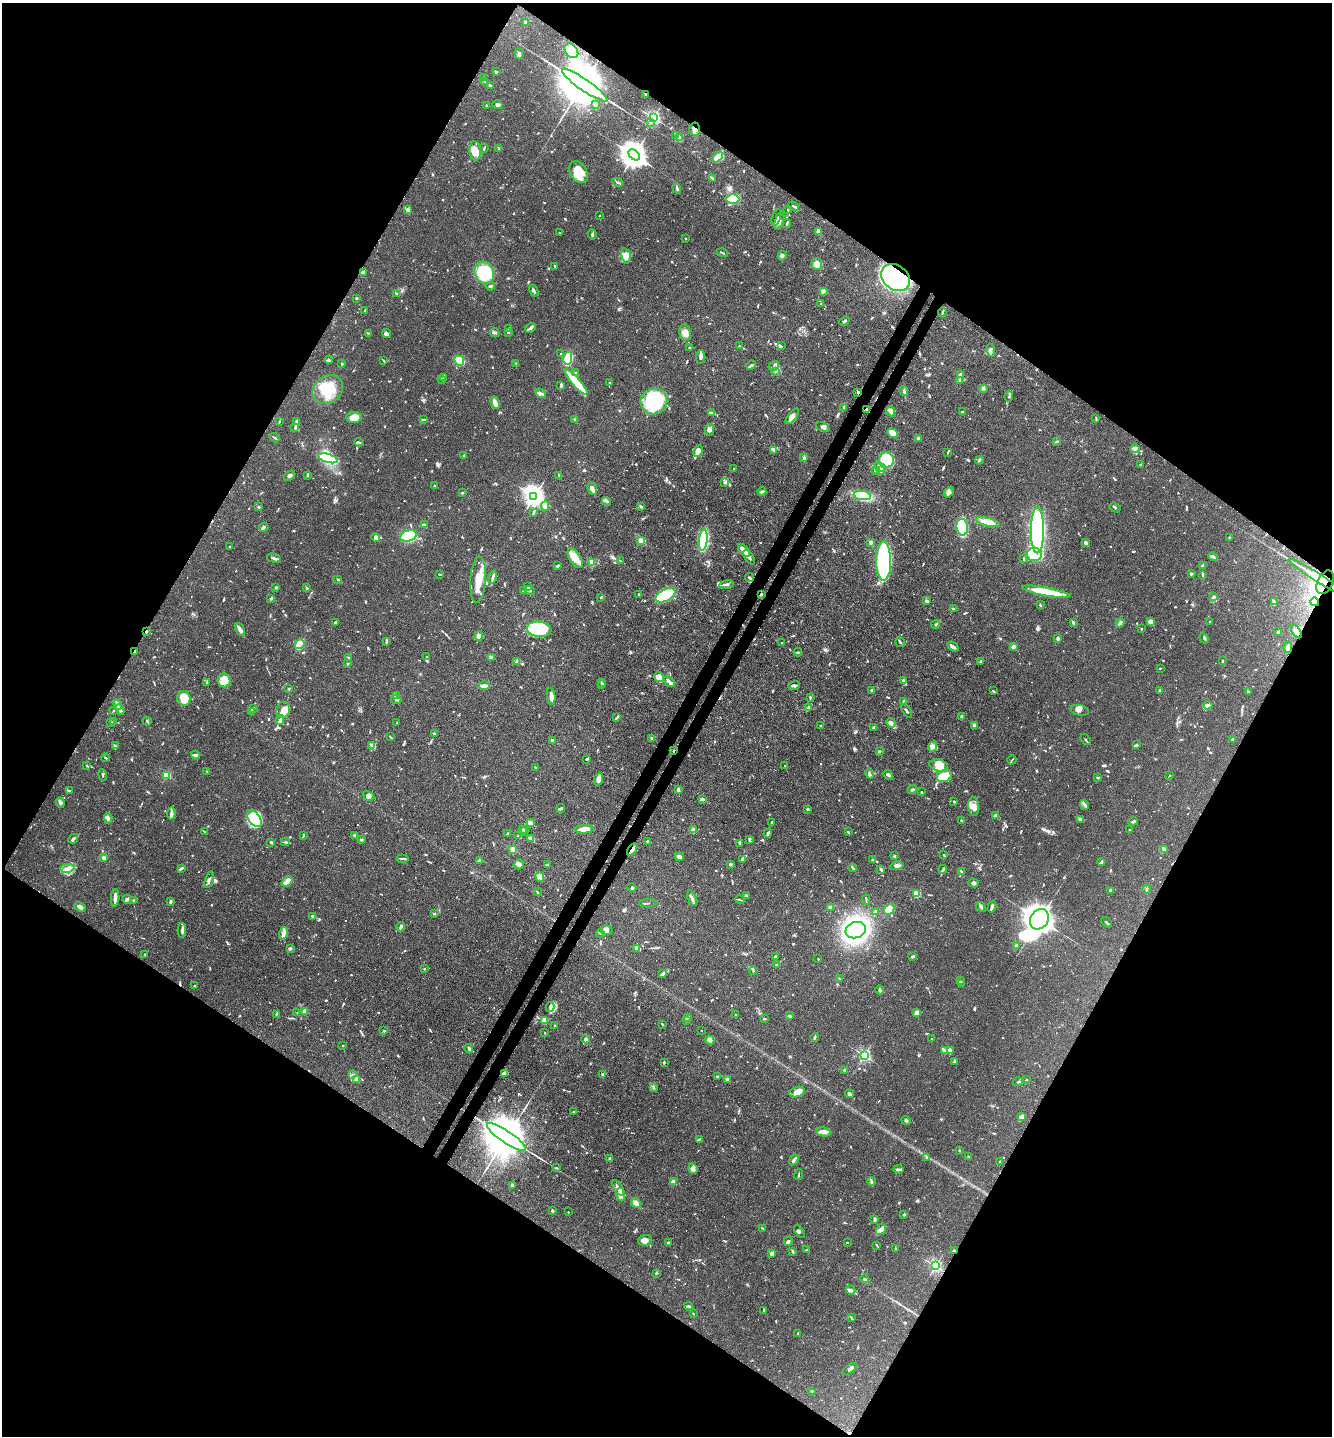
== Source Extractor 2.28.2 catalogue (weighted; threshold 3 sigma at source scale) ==
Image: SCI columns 234-5550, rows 94-5828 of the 5929 x 5919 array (HDU 1 of 3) = the unmasked area's bounding box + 8 px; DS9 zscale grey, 4 x 4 block average (1 PNG px = mean of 4 x 4 image px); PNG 1334 x 1438 px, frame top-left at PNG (2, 3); each listed source drawn as its Kron ellipse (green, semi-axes under 4 px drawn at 4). Shown black and unused: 49% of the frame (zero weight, under 3 of 4 exposures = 9% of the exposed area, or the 3 px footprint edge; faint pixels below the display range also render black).
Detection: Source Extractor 2.28.2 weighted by HDU 2 'WHT'. Background 0.0893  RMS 0.0038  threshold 0.0171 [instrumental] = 3 sigma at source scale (4.5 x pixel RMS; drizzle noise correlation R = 1.50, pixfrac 1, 0.05/0.05 arcsec/px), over >= 5 px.
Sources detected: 1369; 8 too faint to see at this stretch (4 x 4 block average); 8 inside a brighter object's white glare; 18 cosmic-ray / hot-pixel residue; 3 long thin detections or spike segments (spike, bleed or trail) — neither listed nor drawn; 51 coinciding with a brighter row at this scale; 93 inside a brighter listed object's ellipse — not listed separately; of the other 1188, all 500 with FLUX_AUTO >= 2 (the completeness limit of this list) listed and drawn (688 fainter detections not listed), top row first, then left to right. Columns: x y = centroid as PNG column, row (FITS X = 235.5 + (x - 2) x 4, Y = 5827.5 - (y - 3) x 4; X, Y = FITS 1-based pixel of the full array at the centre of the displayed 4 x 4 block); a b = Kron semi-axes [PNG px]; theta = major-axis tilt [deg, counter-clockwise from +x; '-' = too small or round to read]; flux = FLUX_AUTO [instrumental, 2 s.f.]
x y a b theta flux
526 22 2 2 - 24
571 51 8 6 -50 23
519 54 5 3 - 5.4
496 72 3 2 - 2.4
484 78 2 2 - 4.9
485 81 3 2 - 3.6
585 85 27 5 -35 31000
490 86 4 2 - 3.5
646 95 3 2 - 2.6
595 104 3 2 - 6.9
497 105 5 2 - 9.9
486 106 3 2 - 2.5
653 117 2 2 - 550
651 122 2 2 - 2.4
695 129 7 5 -85 11
676 135 3 2 - 2.9
679 138 4 2 - 23
484 148 5 2 - 2.9
499 149 2 2 - 3.2
475 151 10 5 -85 19
634 155 6 4 -43 4100
717 157 6 3 47 21
578 172 11 8 -60 44
713 179 4 2 - 3.2
617 182 6 2 -27 3.2
677 188 5 2 - 7
733 199 6 5 - 62
793 206 6 2 -27 4.2
408 210 4 3 - 8.5
788 210 3 2 - 2.3
599 216 2 2 - 4.4
776 218 8 2 71 5.3
779 221 9 4 72 12
787 224 4 2 - 3.8
818 231 4 2 - 14
559 233 2 2 - 2
592 234 5 3 - 3.9
686 238 2 2 - 5.9
722 252 6 2 -23 2.1
626 256 8 4 -77 12
782 256 5 3 - 4
817 264 6 5 - 21
554 266 2 2 - 2.9
363 272 4 3 - 4.7
484 273 11 9 -65 100
895 277 15 12 -38 280
490 286 4 2 - 3.6
534 291 6 2 -62 6.1
823 291 2 2 - 42
396 293 2 2 - 2.6
356 298 2 2 - 2.7
821 304 3 2 - 2.2
365 310 3 2 - 4.5
942 313 5 2 - 2.8
844 321 5 2 - 3.7
530 328 6 3 31 7.9
509 329 4 2 - 3.2
495 332 5 3 - 4.7
508 332 2 2 - 7.2
368 333 3 2 - 2.2
685 333 8 5 -78 14
386 334 5 3 - 6.4
739 346 2 2 - 2.2
781 346 4 3 - 3.1
690 348 2 2 - 2.1
991 350 6 2 -82 5.3
561 354 2 2 - 2.9
700 357 7 3 84 6.3
568 358 6 4 79 110
329 360 4 2 - 2.2
383 360 4 2 - 2
459 361 5 4 - 74
516 363 2 2 - 2.1
342 364 2 2 - 2.1
751 365 5 3 - 3.6
774 366 5 3 - 6.5
775 371 2 2 - 2.2
576 372 2 2 - 2.3
960 374 2 2 - 28
444 377 2 2 - 3.1
442 379 3 2 - 2
960 381 2 2 - 4.1
576 382 17 3 -49 69
609 382 2 2 - 2.8
561 385 3 2 - 6.1
983 388 3 2 - 3
328 389 16 13 39 74
904 391 5 2 - 5.3
858 392 3 2 - 4.8
541 393 5 2 - 6.1
1009 396 5 2 - 3.5
654 401 13 12 - 240
495 403 6 3 -66 13
843 407 3 2 - 3.1
867 409 3 2 - 5.5
891 411 5 3 - 8.9
962 412 2 2 - 2.4
712 413 3 2 - 7.2
792 416 9 4 51 11
354 417 7 5 -1 28
1096 418 3 2 - 2.4
424 419 3 2 - 2.6
575 420 4 2 - 3.4
296 421 3 2 - 6.2
279 422 3 2 - 2
823 427 7 3 -25 6.8
295 428 3 2 - 2.3
710 430 6 3 83 6.6
892 433 5 4 - 23
275 438 5 2 - 2.6
918 438 2 2 - 17
1057 441 3 2 - 2.1
359 442 4 2 - 2.5
1135 449 4 3 - 4.4
774 450 3 3 - 4.3
698 451 6 4 60 16
948 452 4 2 - 2.3
463 456 2 2 - 5.3
328 458 10 4 -17 160
804 458 4 3 - 3.9
887 460 7 7 - 97
979 460 4 2 - 3.2
1140 464 3 2 - 2.1
880 467 6 3 -21 6.8
734 468 2 2 - 4.7
875 471 3 2 - 2.3
881 471 4 2 - 6.2
308 475 3 2 - 2.1
289 476 6 3 40 6.1
559 476 3 2 - 5.3
725 483 3 2 - 3.2
434 485 2 2 - 2.7
592 489 6 2 -61 26
762 491 4 2 - 5
949 492 6 3 52 6.3
462 493 2 2 - 3.5
534 496 4 3 - 1700
862 496 8 4 -10 100
606 501 4 2 - 3.7
545 506 5 3 - 5.9
641 506 4 2 - 3.2
259 507 2 2 - 14
1115 507 6 2 -35 3
534 513 3 2 - 4.5
988 522 12 4 -13 37
424 524 3 2 - 2.5
264 527 5 2 - 5.7
962 527 8 5 -80 160
1037 530 23 6 90 400
408 536 8 5 16 240
376 538 5 4 - 5.9
1229 538 2 2 - 4.2
703 540 10 4 83 170
641 541 2 2 - 100
871 543 3 2 - 6.5
1086 543 3 2 - 8.9
229 547 2 2 - 2.3
744 550 8 2 -50 31
1034 554 7 7 - 110
749 557 8 2 -58 5.7
1213 557 5 2 - 3.2
274 558 7 2 -14 6.8
575 558 11 5 -60 28
1024 559 3 2 - 2.2
620 561 4 2 - 2.1
884 561 19 7 -90 320
592 562 3 3 - 14
1203 565 3 2 - 4.7
557 566 4 2 - 3.9
439 574 3 2 - 2.1
1191 574 4 3 - 2.7
1203 575 4 2 - 2.2
1316 576 32 2 -32 26
492 578 6 2 73 7.8
750 578 5 3 - 5.5
338 579 3 2 - 2.8
478 580 23 8 86 39
1325 582 12 7 64 32
726 584 7 2 14 6.1
276 587 3 2 - 2.7
528 587 3 2 - 2
307 588 4 2 - 2.2
530 590 5 3 - 6.2
523 591 2 2 - 2.9
1046 592 24 4 -11 100
638 594 2 2 - 4.1
761 594 3 2 - 2.9
665 595 11 6 26 140
601 597 3 2 - 2.4
1214 597 2 2 - 22
271 598 3 2 - 3.8
927 601 3 2 - 8.2
1274 602 4 2 - 2.9
1315 602 4 3 - 5.5
1040 605 3 2 - 2.6
954 609 3 2 - 3.5
1210 621 2 2 - 6.5
335 622 2 2 - 5
1073 622 3 2 - 6.4
1151 622 3 3 - 13
1120 623 4 2 - 7.4
935 624 4 2 - 3
1141 628 2 2 - 2.2
240 629 7 3 -61 8.3
539 629 12 7 -7 190
146 632 3 2 - 2.5
1278 632 3 2 - 3.7
1296 632 7 2 -56 6.7
479 636 4 4 - 7.3
1058 638 4 3 - 3.5
1204 638 5 2 - 2.9
386 642 4 2 - 3.1
900 642 5 2 - 3.7
782 643 2 2 - 3.5
300 644 5 3 - 76
953 647 6 3 -36 8.1
1013 647 2 2 - 40
1288 647 5 4 - 6.7
135 651 3 2 - 6
798 652 4 2 - 3.1
348 657 3 2 - 2.7
427 657 4 2 - 2.6
491 658 3 2 - 9.5
517 661 3 2 - 6.2
980 661 3 2 - 2.5
1223 661 3 2 - 2.9
347 664 3 2 - 2.3
1160 668 2 2 - 2.3
659 677 5 4 - 22
224 680 7 6 - 38
904 681 3 2 - 6.4
207 682 3 2 - 3
602 682 2 2 - 4.6
669 682 6 2 -45 11
602 685 3 2 - 2.9
484 686 5 2 - 11
794 686 6 2 7 5.6
288 689 3 2 - 2.1
872 690 3 2 - 5
1160 690 2 2 - 16
993 691 4 2 - 2.6
1248 692 2 2 - 3.2
397 695 3 2 - 2.8
551 696 8 3 -83 16
810 697 3 2 - 2.8
184 698 7 6 - 43
396 700 5 2 - 2.6
904 702 2 2 - 11
118 705 5 4 - 31
1208 705 4 3 - 5.5
808 707 3 2 - 6.6
253 708 3 2 - 5.5
114 710 4 2 - 3.3
120 710 5 2 - 6.4
283 710 8 7 - 26
1080 710 9 5 -12 8.6
907 711 8 2 -59 4
251 712 3 2 - 7.7
962 716 2 2 - 17
616 718 4 2 - 2.9
280 720 5 3 - 5.4
114 721 3 2 - 2.5
147 721 4 2 - 2.4
110 722 2 2 - 2.5
397 723 2 2 - 2.1
891 723 5 3 - 12
974 725 4 2 - 8.6
821 726 2 2 - 4.3
874 727 3 2 - 2.4
434 733 2 2 - 3.4
390 736 4 2 - 2.2
652 738 2 2 - 23
1233 739 2 2 - 8.3
553 740 4 2 - 5.9
1086 740 6 2 -54 2.2
371 745 3 2 - 2.9
1136 745 3 2 - 3.8
115 746 4 2 - 2.1
933 746 5 4 - 16
674 750 2 2 - 5.4
879 751 3 2 - 2.6
196 755 5 3 - 4.2
105 758 4 2 - 2.9
587 759 3 2 - 4.2
1012 760 5 2 - 2.1
939 765 9 6 -13 36
87 766 2 2 - 2.3
785 766 3 2 - 2.8
536 767 2 2 - 4.8
207 771 3 2 - 2.2
870 773 5 2 - 5
102 775 5 2 - 3
166 775 2 2 - 150
888 775 5 3 - 8.2
1170 775 2 2 - 2.3
944 776 8 6 18 42
1097 777 3 2 - 2.2
598 779 6 3 79 19
678 789 4 2 - 7.6
912 789 4 2 - 4.5
69 791 3 2 - 3.9
921 792 2 2 - 2
368 796 6 3 -32 6.3
703 799 4 3 - 4.3
954 801 2 2 - 2.9
60 802 5 3 - 5.2
1084 805 5 2 - 4.7
974 806 10 5 -84 15
561 808 4 2 - 6.8
808 809 2 2 - 4.1
171 813 6 3 81 6
995 815 3 3 - 6.5
108 818 5 3 - 5.6
254 819 9 6 -53 110
1081 819 4 2 - 12
961 821 3 2 - 4.2
1133 821 5 3 - 5.3
530 823 2 2 - 49
772 823 3 2 - 3.2
523 829 2 2 - 5.6
584 829 9 3 5 29
693 830 4 2 - 3.9
1130 830 2 2 - 3.2
524 831 4 2 - 3
204 832 4 2 - 2.1
848 832 2 2 - 4.4
768 833 4 2 - 4.9
508 834 2 2 - 9.8
304 835 3 2 - 2.2
355 835 4 2 - 3.4
518 836 3 2 - 3.2
531 838 4 2 - 15
73 839 5 2 - 5.4
361 839 3 2 - 2.3
750 840 3 2 - 3.1
647 841 2 2 - 2.5
271 842 2 2 - 4.4
285 842 4 2 - 2.8
740 844 3 2 - 2.6
632 849 7 2 58 14
513 850 2 2 - 110
1164 850 3 2 - 2.7
944 855 2 2 - 2.6
894 856 2 2 - 13
679 857 4 3 - 9.6
104 858 2 2 - 47
403 859 6 2 0 4.4
742 859 3 3 - 4.2
479 860 4 2 - 6.6
873 860 3 2 - 2.1
1101 862 4 3 - 3.6
519 864 5 5 - 7.5
731 864 2 2 - 18
547 865 3 2 - 3.6
897 866 7 4 12 7.5
67 868 7 3 8 11
181 868 3 2 - 6.1
853 868 4 2 - 4.8
881 869 4 2 - 3.4
943 869 4 2 - 4
962 872 3 2 - 4.3
540 877 5 3 - 8.4
209 880 8 2 75 5.8
287 881 6 3 40 35
974 883 5 4 - 5.2
632 888 5 2 - 2.8
1146 889 4 2 - 2.7
1111 890 4 2 - 6.3
537 892 3 2 - 2.6
917 894 2 2 - 110
746 896 2 2 - 2.8
115 898 9 2 87 15
692 898 8 3 -69 7.5
127 899 5 2 - 6.7
133 900 2 2 - 2.1
740 900 5 2 - 2.8
866 900 5 2 - 2
170 901 2 2 - 5.7
648 903 8 2 2 3.3
80 907 6 2 -27 12
830 907 3 3 - 5.5
981 907 6 3 -45 4.7
992 907 6 2 73 7.8
889 909 6 4 49 48
876 912 2 2 - 24
434 914 3 2 - 3.7
313 916 4 2 - 4.8
1039 919 11 8 55 6900
1107 922 6 2 -41 3.7
401 927 5 2 - 8
182 930 7 2 -89 6.5
607 930 6 5 - 12
856 930 10 8 22 520
283 933 6 3 71 9.3
600 933 4 2 - 4.2
1016 945 2 2 - 38
290 948 3 2 - 3.3
636 948 3 3 - 9
144 954 2 2 - 3.1
912 956 4 2 - 4.6
775 957 2 2 - 16
818 959 2 2 - 2.2
777 965 2 2 - 7.7
424 969 2 2 - 2.1
753 971 4 2 - 2.3
663 974 3 2 - 3
839 978 2 2 - 2.1
961 980 4 2 - 3.3
962 983 3 2 - 2.3
194 986 2 2 - 2.3
880 990 4 2 - 4.3
550 1007 5 3 - 5.8
297 1012 2 2 - 2.2
305 1012 4 3 - 7.7
917 1013 3 2 - 16
276 1014 3 2 - 3.1
735 1015 2 2 - 2.3
790 1016 3 2 - 4
688 1017 4 2 - 2.9
764 1019 2 2 - 2.9
686 1020 4 2 - 5.7
545 1021 3 3 - 34
662 1024 4 2 - 2.4
555 1026 2 2 - 3.6
701 1030 2 2 - 3.2
384 1031 3 2 - 2.2
545 1033 2 2 - 2.5
815 1037 4 2 - 2.6
586 1039 4 3 - 4
931 1039 2 2 - 2
710 1040 4 4 - 18
343 1045 2 2 - 6.8
469 1048 4 3 - 3.9
951 1050 3 3 - 2.9
944 1051 4 3 - 4.3
864 1055 2 2 - 430
664 1062 3 2 - 2.6
954 1062 3 3 - 2.9
845 1070 2 2 - 18
504 1073 3 2 - 17
603 1074 3 2 - 5.9
353 1075 4 2 - 3
717 1077 3 2 - 3.1
728 1079 2 2 - 32
356 1080 3 2 - 2.2
1026 1080 2 2 - 2.2
1018 1082 5 2 - 2.8
654 1088 3 2 - 2
797 1092 8 5 15 22
850 1094 4 3 - 5.3
574 1112 2 2 - 2.6
1022 1117 4 3 - 15
906 1120 5 2 - 3.2
824 1132 7 4 -10 14
506 1137 23 6 -34 23000
699 1139 2 2 - 3.2
959 1150 2 2 - 7.1
926 1157 2 2 - 3.7
968 1157 3 2 - 2.1
610 1159 2 2 - 7.1
794 1160 6 2 57 7.8
1000 1162 3 2 - 2.5
556 1168 4 2 - 2.5
693 1168 5 4 - 7.5
898 1169 5 2 - 5.3
799 1175 5 2 - 2.3
871 1181 4 3 - 3.5
673 1182 2 2 - 45
512 1185 3 3 - 3.2
618 1188 8 2 -59 14
621 1194 6 4 -84 20
636 1203 5 4 - 11
552 1211 2 2 - 19
568 1212 2 2 - 2.1
904 1215 2 2 - 3.8
875 1219 3 2 - 7.5
763 1228 4 2 - 2.5
881 1229 6 2 58 5.7
799 1232 7 2 -52 4
645 1240 7 5 6 13
788 1241 5 2 - 5
847 1242 2 2 - 2.1
668 1243 2 2 - 14
877 1245 3 2 - 2.1
896 1249 3 2 - 2.4
806 1250 2 2 - 2.5
954 1251 2 2 - 5.7
793 1252 3 2 - 2.2
772 1253 3 2 - 11
935 1266 2 2 - 480
656 1273 4 2 - 2.4
865 1279 4 2 - 5.6
851 1290 5 2 - 4.5
689 1306 4 2 - 4.8
763 1310 3 2 - 2.2
693 1314 2 2 - 2.2
851 1318 4 2 - 2.9
798 1333 2 2 - 2.1
850 1369 8 3 35 5.6
812 1391 2 2 - 2.5
Overlapping masked pixels (flux is a lower limit): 15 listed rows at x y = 585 85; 646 95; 695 129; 895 277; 858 392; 867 409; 1316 576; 1325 582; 761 594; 1315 602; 146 632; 135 651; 674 750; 632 849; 954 1251
Diffuse or blended objects may show on this block-average render without a row.